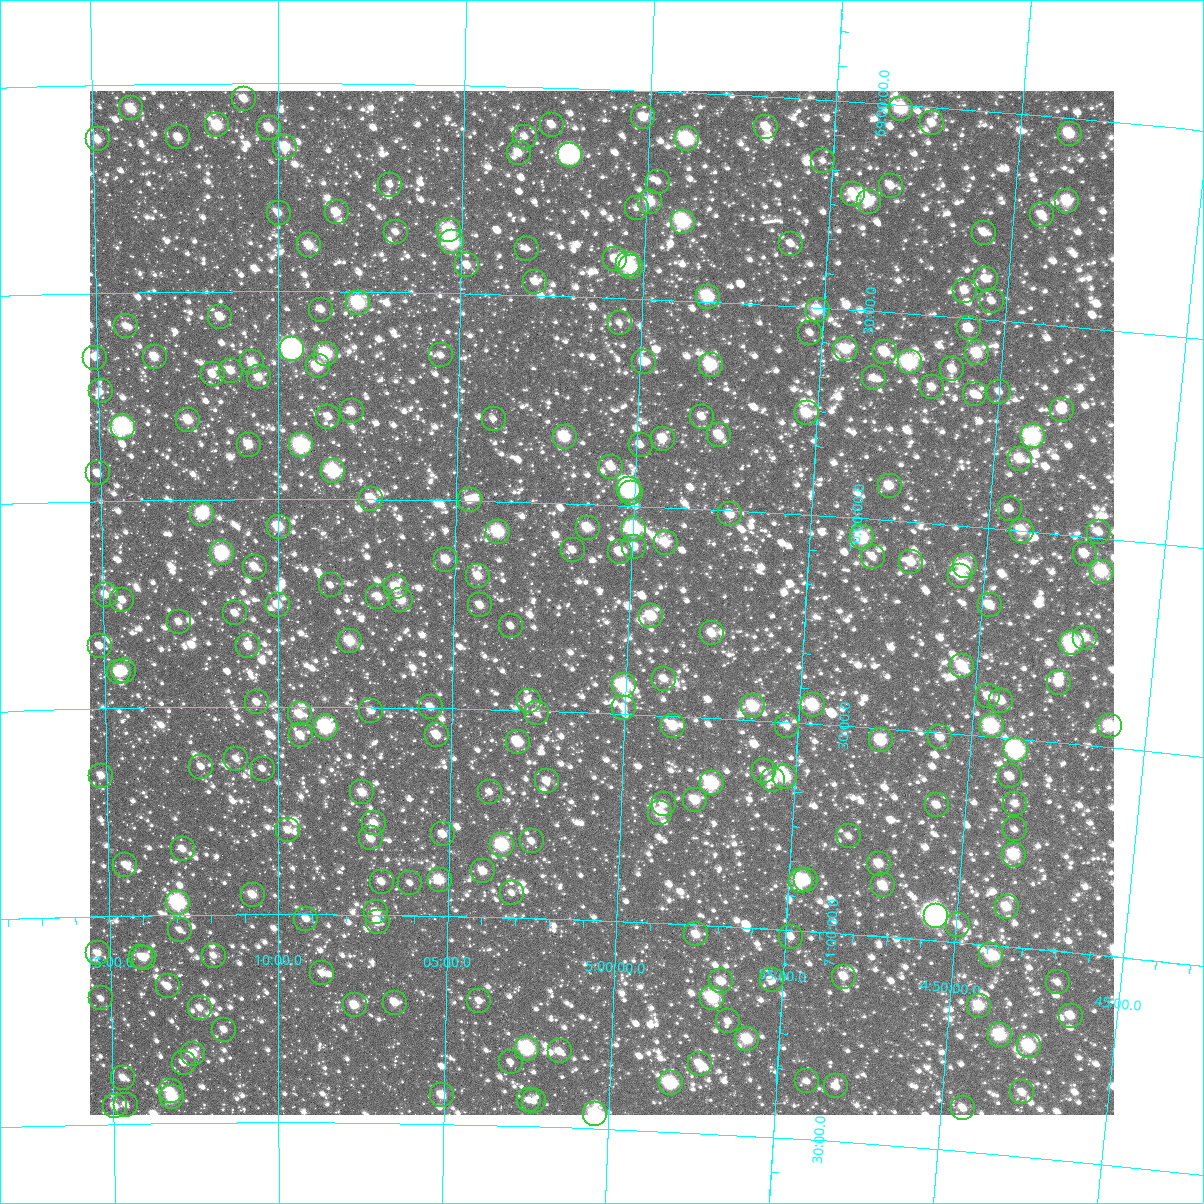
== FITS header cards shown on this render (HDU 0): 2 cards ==
NAXIS1  =                 1024
NAXIS2  =                 1024

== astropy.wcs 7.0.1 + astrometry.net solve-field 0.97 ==
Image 1024 x 1024 px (HDU 0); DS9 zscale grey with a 90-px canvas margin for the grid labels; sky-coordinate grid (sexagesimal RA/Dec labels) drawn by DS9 from the SOLVED WCS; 263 Tycho-2 reference stars matched to detected sources circled (green)
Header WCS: RA---TAN-SIP/DEC--TAN-SIP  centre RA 05:00:48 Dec +70:14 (75.20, +70.24 deg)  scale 8.66 arcsec/px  FOV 147.8' x 147.8'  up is +178 deg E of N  parity flipped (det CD > 0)
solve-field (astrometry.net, Tycho-2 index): VERIFIED the header's WCS against the Tycho-2 star catalogue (verified at 6 index scales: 16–263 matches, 0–1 conflicts across passes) and refined it, rather than solving blind
Solved WCS: RA---TAN-SIP/DEC--TAN-SIP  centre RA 05:00:48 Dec +70:14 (75.20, +70.23 deg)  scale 8.66 arcsec/px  FOV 147.9' x 147.9'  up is +178 deg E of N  parity flipped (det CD > 0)
The solver's refit moves the header's centre by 0.72 arcsec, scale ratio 1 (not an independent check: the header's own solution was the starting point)
Tycho-2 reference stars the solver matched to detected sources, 263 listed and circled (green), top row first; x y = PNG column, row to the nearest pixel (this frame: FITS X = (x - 90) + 1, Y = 1024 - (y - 91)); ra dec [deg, ICRS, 3 dp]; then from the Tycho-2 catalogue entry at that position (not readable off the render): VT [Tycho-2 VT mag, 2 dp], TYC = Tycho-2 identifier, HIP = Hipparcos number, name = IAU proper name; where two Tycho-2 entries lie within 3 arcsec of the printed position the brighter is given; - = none
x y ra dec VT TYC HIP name
244 99 77.728 +69.037 10.66 4342-1142-1 - -
131 108 78.491 +69.057 10.03 4343-83-1 - -
901 109 73.310 +69.009 8.99 4342-1032-1 - -
643 117 75.039 +69.064 10.48 4342-1029-1 - -
932 123 73.097 +69.039 10.92 4342-935-1 - -
217 125 77.911 +69.100 9.52 4342-1065-1 - -
552 125 75.654 +69.090 11.22 4342-1013-1 - -
766 127 74.210 +69.074 10.48 4342-966-1 - -
269 128 77.562 +69.107 10.55 4342-1082-1 - -
1070 134 72.171 +69.038 9.81 4342-1594-1 - -
178 137 78.172 +69.129 10.65 4343-145-1 - -
525 137 75.834 +69.120 11.46 4342-956-1 - -
98 139 78.717 +69.131 10.70 4343-133-1 - -
687 139 74.742 +69.112 8.36 4342-1662-1 23160 -
285 147 77.450 +69.154 10.12 4342-1039-1 - -
519 153 75.873 +69.160 10.93 4342-947-1 - -
570 155 75.523 +69.160 7.17 4342-1532-1 23425 -
823 161 73.816 +69.148 11.97 4342-871-1 - -
658 182 74.923 +69.217 12.28 4342-900-1 - -
390 185 76.739 +69.242 12.02 4342-877-1 - -
891 186 73.347 +69.196 11.25 4342-1966-1 - -
853 194 73.598 +69.221 10.51 4342-1232-1 - -
1067 201 72.146 +69.200 9.75 4342-1614-1 - -
650 202 74.972 +69.266 9.91 4342-1472-1 - -
869 202 73.487 +69.239 9.86 4342-2226-1 22777 -
637 208 75.060 +69.283 11.94 4342-2146-1 - -
337 212 77.102 +69.310 10.48 4342-923-1 - -
279 213 77.495 +69.312 11.62 4342-918-1 - -
1042 215 72.306 +69.240 10.93 4342-2274-1 - -
683 222 74.741 +69.311 8.81 4342-2240-1 - -
449 230 76.332 +69.350 8.94 4342-2973-1 - -
396 232 76.696 +69.356 11.50 4342-2970-1 - -
984 233 72.692 +69.293 11.36 4342-2239-1 - -
452 242 76.313 +69.379 8.31 4346-979-1 - -
791 244 73.998 +69.351 11.70 4342-1268-1 - -
309 245 77.288 +69.390 10.39 4346-786-1 - -
527 249 75.801 +69.390 11.77 4346-779-1 - -
615 259 75.194 +69.407 10.66 4346-430-1 - -
628 264 75.108 +69.419 8.94 4346-985-1 - -
467 265 76.203 +69.433 11.38 4346-1083-1 - -
631 267 75.082 +69.425 9.70 4346-1155-1 - -
986 279 72.657 +69.404 11.03 4346-55-1 - -
535 282 75.739 +69.469 11.38 4346-1114-1 - -
965 291 72.792 +69.435 11.19 4346-64-1 - -
708 297 74.547 +69.489 9.14 4346-1023-1 - -
992 301 72.601 +69.455 11.49 4346-28-1 - -
358 303 76.948 +69.529 8.67 4346-682-1 23869 -
321 310 77.204 +69.544 10.95 4346-1038-1 - -
818 310 73.790 +69.506 9.66 4346-1034-1 - -
220 317 77.900 +69.561 10.67 4346-378-1 - -
620 323 75.147 +69.561 12.19 4346-358-1 - -
126 326 78.551 +69.581 11.48 4347-1563-1 - -
969 328 72.744 +69.525 10.59 4346-88-1 - -
810 333 73.832 +69.562 11.73 4346-908-1 - -
292 349 77.403 +69.639 6.54 4346-320-1 24003 Mago
846 349 73.579 +69.597 10.21 4346-734-1 - -
885 352 73.310 +69.597 10.05 4346-1127-1 - -
977 353 72.675 +69.583 9.85 4346-845-1 - -
326 354 77.170 +69.650 8.94 4346-967-1 - -
441 355 76.374 +69.651 11.92 4346-675-1 - -
155 357 78.355 +69.656 10.34 4347-1689-1 - -
95 358 78.768 +69.656 11.43 4347-1727-1 - -
252 362 77.679 +69.671 10.21 4346-258-1 - -
644 362 74.969 +69.652 10.67 4346-917-1 - -
910 362 73.133 +69.617 8.37 4346-785-1 - -
711 365 74.507 +69.652 9.17 4346-575-1 - -
318 366 77.227 +69.681 9.58 4346-520-1 - -
952 369 72.835 +69.626 10.96 4346-566-1 - -
231 371 77.829 +69.691 10.63 4346-1094-1 - -
213 374 77.954 +69.700 11.42 4346-1099-1 - -
259 377 77.635 +69.706 10.45 4346-280-1 - -
874 378 73.373 +69.662 11.32 4346-386-1 - -
932 387 72.966 +69.673 11.10 4346-987-1 - -
101 391 78.734 +69.737 11.89 4347-1708-1 - -
999 392 72.500 +69.671 11.41 4346-894-1 - -
975 394 72.667 +69.682 11.09 4346-928-1 - -
1062 410 72.057 +69.702 10.46 4346-1174-1 - -
352 411 76.989 +69.788 10.71 4346-1141-1 - -
807 413 73.823 +69.756 9.93 4346-828-1 - -
328 417 77.150 +69.802 11.13 4346-1146-1 - -
702 417 74.548 +69.778 11.25 4346-1012-1 - -
494 419 75.999 +69.801 12.01 4346-581-1 - -
188 420 78.127 +69.808 10.16 4347-1657-1 - -
123 427 78.583 +69.824 7.52 4347-1769-1 24417 -
719 435 74.421 +69.820 10.28 4346-801-1 - -
1033 436 72.240 +69.771 8.39 4346-843-1 22371 -
565 437 75.501 +69.839 9.47 4346-564-1 - -
663 439 74.816 +69.835 10.51 4346-1227-1 - -
249 445 77.705 +69.869 10.47 4346-691-1 - -
301 445 77.338 +69.871 8.19 4346-1055-1 - -
641 445 74.968 +69.852 11.64 4346-540-1 - -
1020 459 72.319 +69.828 10.30 4346-1195-1 - -
611 467 75.166 +69.907 10.63 4346-1205-1 - -
333 471 77.114 +69.933 8.48 4346-916-1 - -
98 473 78.765 +69.934 11.16 4347-1630-1 - -
890 486 73.212 +69.917 10.52 4346-1045-1 - -
629 489 75.037 +69.959 7.84 4346-868-1 23246 -
631 493 75.025 +69.968 10.37 4346-694-1 - -
371 499 76.846 +69.998 10.19 4346-310-1 - -
470 500 76.154 +69.998 11.07 4346-995-1 - -
1010 509 72.361 +69.950 11.59 4346-719-1 - -
202 514 78.034 +70.035 8.96 4347-1766-1 24230 -
730 514 74.316 +70.009 10.62 4346-778-1 - -
279 527 77.497 +70.067 9.67 4346-126-1 - -
588 528 75.318 +70.056 9.97 4346-1194-1 - -
634 529 74.991 +70.054 9.09 4346-454-1 23234 -
1022 531 72.263 +70.000 9.86 4346-861-1 - -
498 532 75.948 +70.072 8.89 4346-733-1 23545 -
1099 532 71.721 +69.986 10.86 4333-402-1 - -
862 537 73.379 +70.046 9.05 4346-870-1 22739 -
666 543 74.763 +70.085 10.20 4346-670-1 - -
634 547 74.983 +70.099 11.04 4346-879-1 - -
573 550 75.416 +70.111 11.43 4346-677-1 - -
620 552 75.084 +70.112 10.80 4346-991-1 - -
222 553 77.898 +70.129 8.65 4346-794-1 24188 -
1085 554 71.807 +70.042 10.93 4333-969-1 - -
873 557 73.295 +70.090 11.29 4346-964-1 - -
446 560 76.310 +70.142 10.49 4346-1121-1 - -
911 562 73.023 +70.096 10.37 4346-669-1 - -
965 566 72.644 +70.096 9.33 4346-973-1 - -
255 567 77.669 +70.163 10.67 4346-1120-1 - -
1102 572 71.672 +70.081 9.06 4333-710-1 - -
478 576 76.081 +70.180 10.60 4346-1206-1 - -
960 576 72.669 +70.121 10.37 4346-1224-1 - -
331 585 77.128 +70.208 11.37 4346-818-1 - -
396 587 76.665 +70.211 10.06 4346-735-1 - -
106 595 78.728 +70.226 10.67 4347-1763-1 - -
378 597 76.787 +70.234 10.69 4346-1154-1 - -
122 600 78.609 +70.240 10.94 4347-1737-1 - -
401 600 76.624 +70.241 10.46 4346-1148-1 - -
278 605 77.501 +70.255 10.54 4346-960-1 - -
480 605 76.063 +70.250 11.01 4346-895-1 - -
990 605 72.442 +70.185 10.76 4346-727-1 - -
235 613 77.806 +70.275 11.28 4346-1004-1 - -
651 616 74.841 +70.262 9.70 4346-372-1 - -
179 622 78.209 +70.295 11.18 4347-1622-1 - -
511 626 75.838 +70.299 11.56 4346-1179-1 - -
712 633 74.403 +70.298 10.51 4346-1166-1 - -
1085 638 71.748 +70.243 11.06 4333-1247-1 - -
350 641 76.987 +70.341 9.73 4346-847-1 - -
1072 643 71.837 +70.259 8.24 4333-1162-1 - -
100 646 78.777 +70.349 11.55 4347-1589-1 - -
248 646 77.714 +70.355 10.73 4346-308-1 - -
962 666 72.604 +70.337 9.77 4346-536-1 - -
124 671 78.610 +70.410 10.33 4347-1493-1 - -
119 672 78.646 +70.414 9.70 4347-1529-1 - -
664 679 74.730 +70.412 10.97 4346-550-1 - -
1059 683 71.906 +70.356 10.87 4333-538-1 - -
624 685 75.019 +70.432 8.50 4346-384-1 - -
988 696 72.399 +70.404 10.97 4346-692-1 - -
529 701 75.697 +70.478 11.78 4346-927-1 - -
1001 701 72.306 +70.412 10.61 4346-642-1 - -
257 702 77.654 +70.489 11.34 4346-366-1 - -
813 705 73.652 +70.456 9.08 4346-858-1 - -
753 706 74.081 +70.467 9.49 4346-704-1 - -
431 707 76.403 +70.498 11.19 4346-1082-1 - -
624 708 75.012 +70.486 11.29 4346-158-1 - -
371 711 76.828 +70.509 11.30 4346-923-1 - -
537 713 75.636 +70.505 11.42 4346-857-1 - -
300 714 77.346 +70.518 10.38 4346-512-1 - -
673 726 74.650 +70.524 9.84 4346-774-1 - -
787 726 73.830 +70.509 11.37 4346-1144-1 - -
992 726 72.358 +70.475 8.52 4346-563-1 - -
1110 726 71.509 +70.449 9.46 4333-486-1 - -
326 727 77.157 +70.548 8.01 4346-849-1 - -
301 735 77.339 +70.569 10.60 4346-1096-1 - -
437 735 76.353 +70.565 10.69 4346-1116-1 - -
940 737 72.720 +70.511 10.99 4346-668-1 - -
881 740 73.145 +70.530 9.35 4346-1027-1 - -
518 742 75.764 +70.577 10.33 4346-348-1 - -
1016 750 72.169 +70.527 7.55 4346-356-1 22345 -
236 759 77.804 +70.625 11.54 4346-806-1 - -
201 767 78.059 +70.644 11.85 4347-1696-1 - -
263 769 77.615 +70.650 11.60 4346-1142-1 - -
764 771 73.978 +70.622 11.65 4346-684-1 - -
101 776 78.786 +70.662 11.02 4347-1557-1 - -
1010 776 72.197 +70.592 10.72 4346-418-1 - -
785 777 73.823 +70.633 8.93 4346-1075-1 22879 -
773 780 73.907 +70.643 10.71 4346-579-1 - -
547 781 75.549 +70.668 11.62 4346-86-1 - -
712 783 74.347 +70.658 8.53 4346-807-1 - -
362 792 76.889 +70.706 10.47 4346-856-1 - -
490 792 75.961 +70.699 12.01 4346-300-1 - -
695 800 74.462 +70.700 10.08 4346-888-1 - -
664 804 74.692 +70.713 11.32 4346-805-1 - -
1015 804 72.140 +70.657 11.43 4346-722-1 - -
937 805 72.708 +70.675 11.04 4346-904-1 - -
660 813 74.716 +70.735 9.91 4346-278-1 - -
374 823 76.799 +70.780 10.80 4346-808-1 - -
1015 829 72.127 +70.717 11.81 4346-596-1 - -
288 830 77.430 +70.797 11.35 4346-517-1 - -
443 834 76.296 +70.803 11.17 4346-541-1 - -
849 836 73.331 +70.764 12.21 4346-1211-1 - -
371 838 76.822 +70.816 10.96 4346-437-1 - -
532 841 75.645 +70.815 11.64 4346-461-1 - -
502 845 75.859 +70.825 9.06 4346-433-1 23525 -
183 849 78.201 +70.842 11.13 4347-1542-1 - -
1014 855 72.117 +70.779 9.34 4346-1053-1 - -
879 864 73.095 +70.826 10.54 4346-409-1 - -
125 865 78.626 +70.876 12.50 4347-1522-1 - -
483 871 75.995 +70.890 10.60 4346-387-1 - -
440 880 76.315 +70.913 9.81 4346-295-1 - -
806 880 73.622 +70.877 10.33 4346-221-1 - -
801 881 73.662 +70.880 9.09 4346-515-1 22820 -
382 882 76.739 +70.920 11.23 4346-123-1 - -
410 883 76.530 +70.922 12.09 4346-283-1 - -
883 885 73.054 +70.878 10.63 4346-441-1 - -
512 893 75.779 +70.941 11.65 4346-163-1 - -
253 895 77.690 +70.953 10.54 4346-341-1 - -
178 903 78.242 +70.970 7.84 4347-1476-1 24307 -
1007 907 72.137 +70.905 10.24 4346-213-1 - -
376 912 76.777 +70.993 10.64 4346-169-1 - -
936 916 72.652 +70.942 6.33 4346-125-1 22508 -
306 919 77.293 +71.010 11.19 4346-313-1 - -
378 922 76.764 +71.017 10.64 4346-449-1 - -
958 925 72.481 +70.958 11.02 4346-333-1 - -
180 930 78.227 +71.036 11.98 4347-1608-1 - -
696 934 74.406 +71.023 10.75 4346-299-1 - -
791 937 73.707 +71.015 11.23 4346-77-1 - -
98 953 78.841 +71.088 11.11 4347-1576-1 - -
991 955 72.220 +71.025 9.66 4346-487-1 - -
214 956 77.979 +71.098 11.43 4346-311-1 - -
141 957 78.517 +71.099 11.17 4347-1484-1 - -
144 958 78.496 +71.102 11.83 4347-1458-1 - -
322 973 77.174 +71.142 11.36 4346-265-1 - -
844 977 73.294 +71.104 10.55 4346-401-1 - -
772 980 73.829 +71.124 11.15 4346-325-1 - -
721 981 74.207 +71.133 10.72 4346-203-1 - -
1058 982 71.710 +71.075 11.84 4333-1239-1 - -
168 986 78.323 +71.171 11.19 4347-1454-1 - -
101 998 78.824 +71.197 11.68 4347-1528-1 - -
712 998 74.264 +71.173 8.95 4346-289-1 - -
479 1001 76.000 +71.202 11.70 4346-93-1 - -
395 1003 76.629 +71.211 10.60 4346-99-1 - -
355 1005 76.931 +71.218 10.31 4346-377-1 - -
979 1006 72.277 +71.148 9.71 4346-249-1 - -
200 1008 78.087 +71.224 11.30 4347-1486-1 - -
1071 1016 71.591 +71.152 10.57 4333-332-1 - -
728 1021 74.136 +71.228 11.40 4346-175-1 - -
224 1030 77.908 +71.277 11.36 4350-759-1 - -
1000 1035 72.101 +71.214 9.08 4346-273-1 - -
747 1039 73.987 +71.268 9.58 4350-494-1 - -
1029 1046 71.880 +71.234 8.97 4333-873-1 - -
527 1049 75.633 +71.314 8.31 4350-778-1 - -
560 1051 75.387 +71.318 11.03 4350-203-1 - -
193 1054 78.141 +71.334 10.20 4351-1769-1 - -
511 1062 75.753 +71.348 12.02 4350-844-1 - -
184 1063 78.213 +71.356 11.35 4351-1780-1 - -
700 1064 74.331 +71.334 10.43 4350-264-1 - -
123 1078 78.669 +71.389 10.98 4351-1752-1 - -
807 1081 73.519 +71.361 11.71 4350-753-1 - -
671 1083 74.544 +71.383 8.49 4350-194-1 23091 -
836 1086 73.296 +71.368 11.27 4350-849-1 - -
171 1091 78.313 +71.422 11.36 4351-1700-1 - -
1022 1092 71.897 +71.346 11.15 4337-777-1 - -
442 1095 76.268 +71.431 10.57 4350-274-1 - -
172 1097 78.303 +71.439 9.29 4351-1767-1 - -
529 1100 75.606 +71.438 11.65 4350-457-1 - -
534 1101 75.571 +71.440 11.56 4350-405-1 - -
126 1105 78.651 +71.454 12.31 4351-1715-1 - -
115 1106 78.736 +71.457 10.75 4351-1793-1 - -
963 1108 72.332 +71.397 11.04 4350-426-1 - -
595 1114 75.102 +71.465 8.94 4350-333-1 23271 -